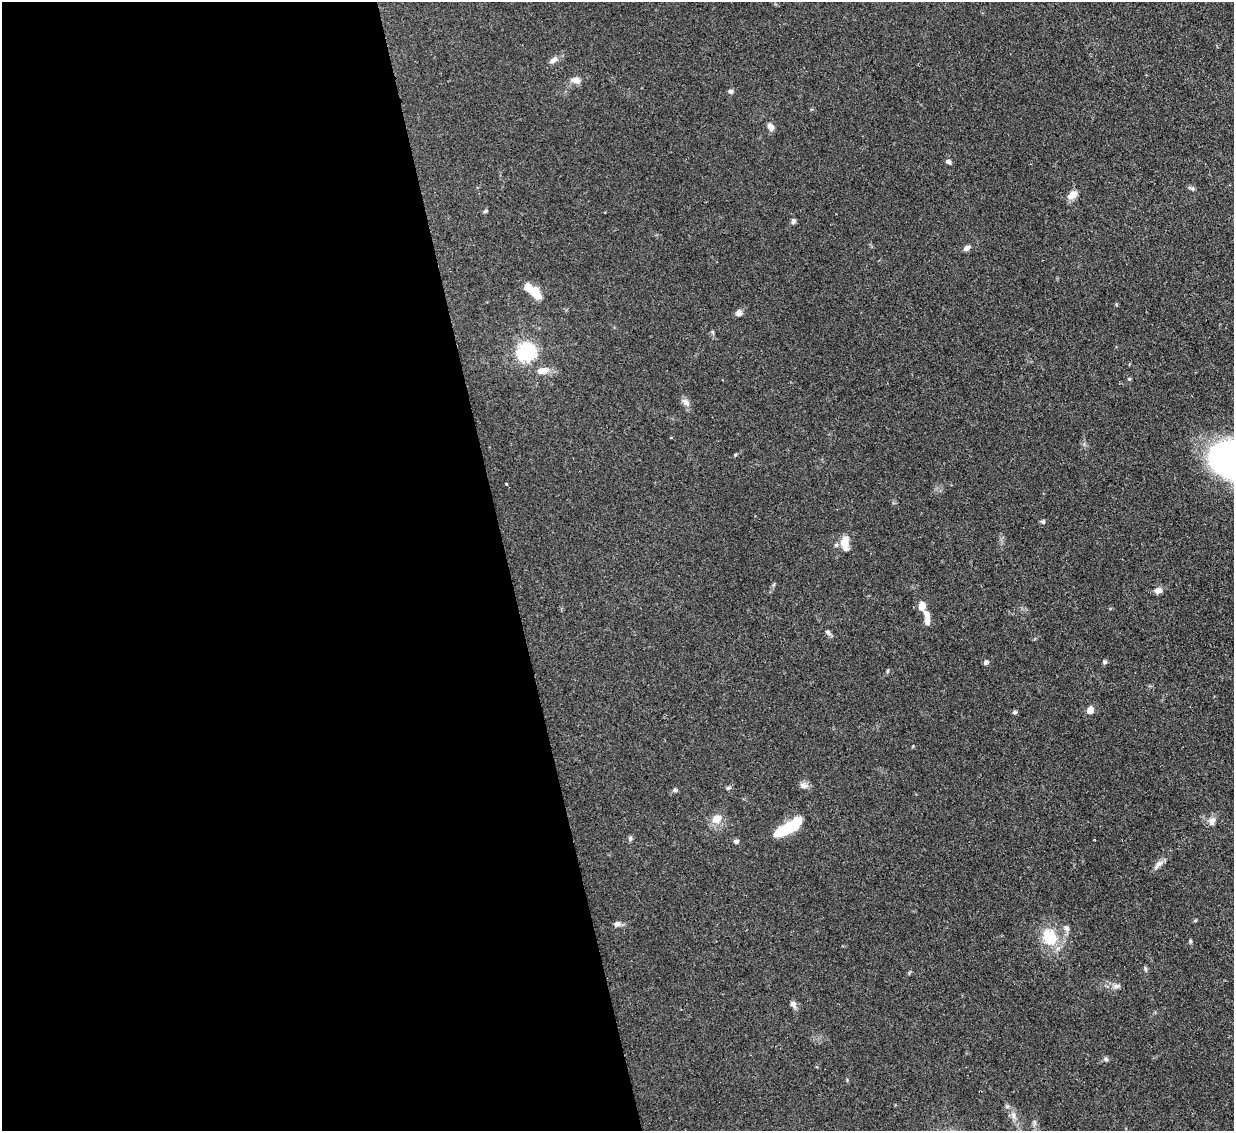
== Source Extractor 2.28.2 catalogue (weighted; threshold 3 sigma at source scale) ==
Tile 9 of 4 x 4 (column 1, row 3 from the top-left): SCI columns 1-1232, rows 1385-2513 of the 4931 x 4910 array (HDU 1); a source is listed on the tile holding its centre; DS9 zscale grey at full resolution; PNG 1236 x 1133 px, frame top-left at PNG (2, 2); no overlay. Shown black and unused: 41% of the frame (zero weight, under 2 of 3 exposures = <1% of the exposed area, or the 3 px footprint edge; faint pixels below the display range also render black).
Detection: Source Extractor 2.28.2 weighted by HDU 2 'WHT'; one run over the whole footprint, this tile lists its part. Background 0.0828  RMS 0.0061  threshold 0.0275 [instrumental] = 3 sigma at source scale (4.5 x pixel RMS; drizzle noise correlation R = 1.50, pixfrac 1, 0.05/0.05 arcsec/px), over >= 5 px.
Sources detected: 51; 2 inside a brighter object's white glare — not listed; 2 inside a brighter listed object's ellipse — not listed separately; the other 47 listed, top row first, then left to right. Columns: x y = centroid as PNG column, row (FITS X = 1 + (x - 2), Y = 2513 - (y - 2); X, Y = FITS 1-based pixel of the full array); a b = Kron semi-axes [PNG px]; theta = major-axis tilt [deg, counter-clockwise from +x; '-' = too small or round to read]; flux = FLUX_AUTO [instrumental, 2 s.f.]
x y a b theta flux
553 60 14 6 35 3
576 80 11 7 -3 3.7
731 91 6 6 - 1.5
770 127 11 7 -64 2.9
948 162 7 5 -30 1.5
1191 188 12 4 -25 1.3
1073 195 14 9 34 4.8
485 211 7 4 44 0.83
793 221 7 6 - 1.4
967 248 8 5 32 2.5
535 293 13 9 -53 11
739 313 8 8 - 2.6
526 352 7 7 - 250
542 371 16 8 11 6.3
1129 379 5 4 - 0.74
686 402 14 7 -45 2.9
735 455 5 3 - 0.57
506 484 3 3 - 1.3
1043 521 6 5 - 0.94
844 544 16 9 -67 6.2
1158 590 10 7 19 3
922 606 8 7 - 6
927 617 18 7 -83 5.1
828 632 9 6 -50 1.7
986 662 6 5 - 1.5
1104 662 6 5 - 1.1
1090 710 5 5 - 10
1015 712 5 5 - 1.3
804 785 12 7 -13 2.7
728 788 7 5 6 1
675 790 6 5 - 1.1
717 819 12 9 35 7.5
1212 820 12 9 39 3.7
791 826 27 11 32 23
630 838 7 5 -78 1.2
1094 840 2 2 - 0.62
736 841 7 5 3 1.5
1158 865 15 6 44 3.4
617 924 9 6 -1 2.3
1066 928 10 7 -59 2.2
1049 937 17 14 -64 22
1190 941 6 4 -89 0.76
1145 969 7 4 -64 1.1
1116 986 12 6 5 2.6
793 1004 10 7 -57 2.3
1106 1059 7 5 -8 1.3
1013 1115 11 6 -77 2.9